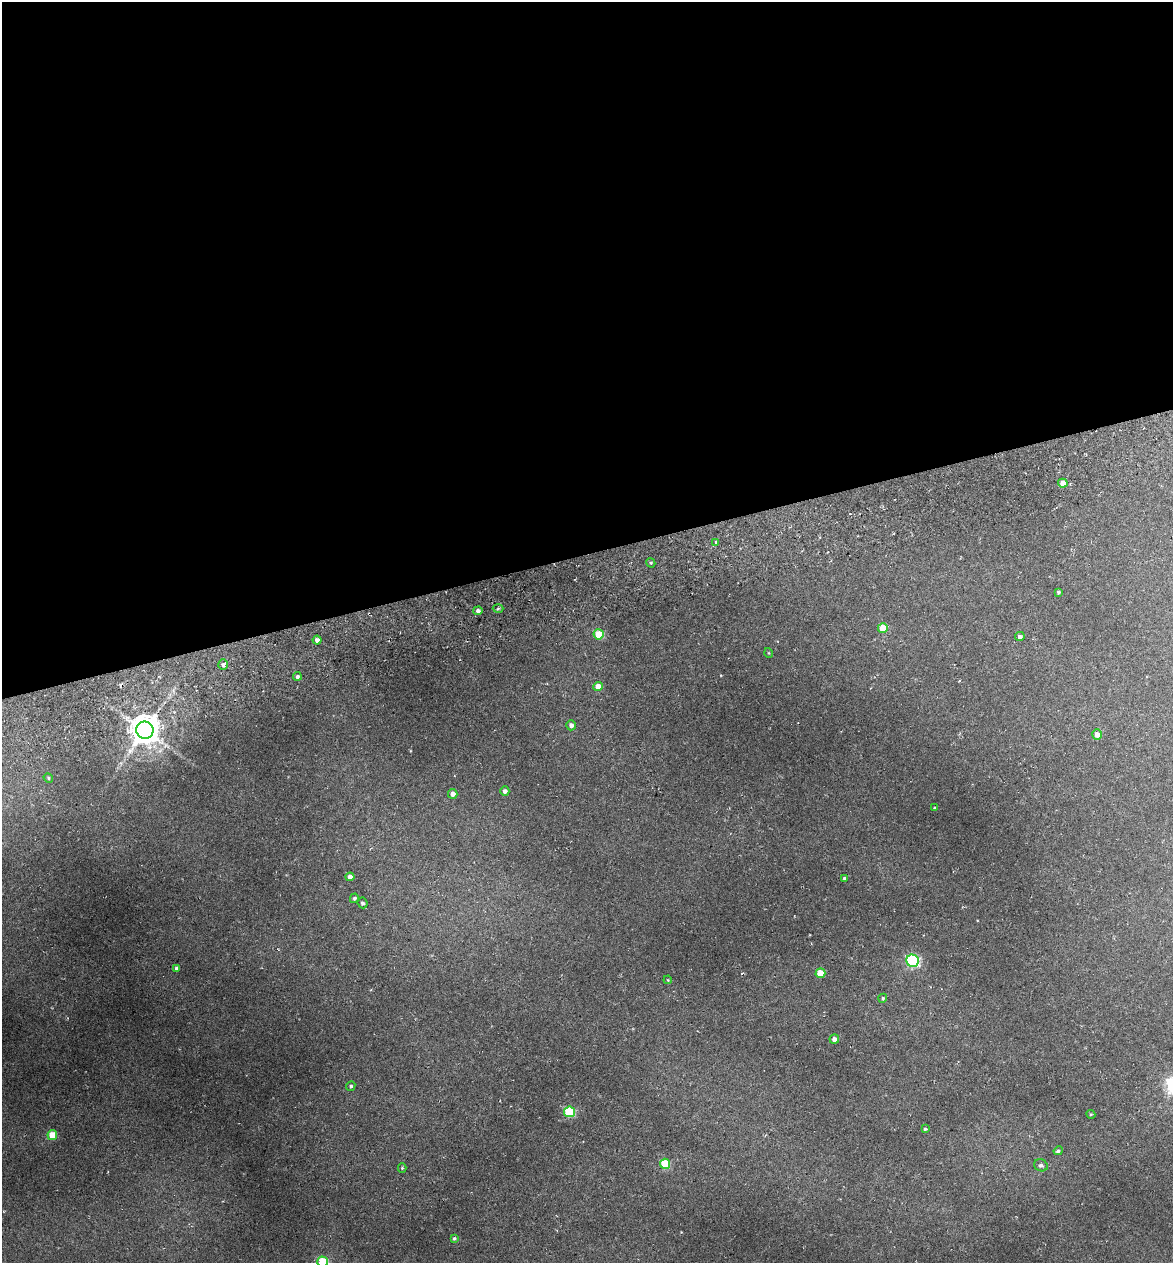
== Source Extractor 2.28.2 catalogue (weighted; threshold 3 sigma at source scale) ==
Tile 2 of 4 x 4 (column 2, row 1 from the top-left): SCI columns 1315-2485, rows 3858-5118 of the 4922 x 5194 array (HDU 1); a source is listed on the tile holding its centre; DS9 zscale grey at full resolution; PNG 1175 x 1265 px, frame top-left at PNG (2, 2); each listed source drawn as its Kron ellipse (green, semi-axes under 4 px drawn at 4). Shown black and unused: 44% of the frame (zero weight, under 3 of 6 exposures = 5% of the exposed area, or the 3 px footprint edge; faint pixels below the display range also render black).
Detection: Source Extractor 2.28.2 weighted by HDU 2 'WHT'; one run over the whole footprint, this tile lists its part. Background 0.045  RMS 0.0048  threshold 0.0197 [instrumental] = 3 sigma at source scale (4.09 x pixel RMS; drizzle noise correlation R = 1.36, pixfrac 0.8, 0.0396/0.0396 arcsec/px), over >= 5 px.
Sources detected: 42; all 42 listed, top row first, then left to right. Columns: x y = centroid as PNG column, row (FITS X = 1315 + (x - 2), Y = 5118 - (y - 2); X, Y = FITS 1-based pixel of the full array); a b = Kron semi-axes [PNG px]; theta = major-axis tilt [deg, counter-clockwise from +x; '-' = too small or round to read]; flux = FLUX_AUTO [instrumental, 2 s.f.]
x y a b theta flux
1063 483 5 4 - 3
716 542 4 4 - 0.69
651 563 5 3 - 0.54
1058 592 3 3 - 0.68
498 609 5 3 - 0.58
478 611 4 4 - 1.5
883 628 5 5 - 8.9
599 634 5 5 - 14
1020 637 5 4 - 1.6
317 640 4 4 - 2
769 653 5 3 - 0.39
223 665 5 4 - 1.3
297 676 4 4 - 1.1
598 686 5 4 - 4.9
571 725 5 5 - 1.8
145 730 9 8 - 980
1097 735 5 5 - 3.1
48 778 5 4 - 0.56
505 791 4 4 - 1.8
453 794 5 4 - 2.2
935 808 3 2 - 0.44
350 877 4 4 - 2.8
844 878 4 3 - 0.68
354 898 5 4 - 0.98
362 903 5 5 - 1.3
913 961 6 6 - 69
177 969 4 4 - 2.4
820 973 5 5 - 11
668 980 4 3 - 0.36
883 998 5 4 - 0.77
834 1039 5 4 - 2.1
351 1086 5 4 - 0.76
569 1112 5 5 - 32
1091 1114 5 4 - 0.54
925 1129 4 4 - 0.67
52 1135 5 5 - 11
1058 1151 5 3 - 0.73
665 1164 5 5 - 21
1041 1165 7 6 - 1.2
402 1168 5 4 - 0.52
454 1238 4 3 - 0.7
323 1262 5 5 - 26
Isophote crosses this tile's border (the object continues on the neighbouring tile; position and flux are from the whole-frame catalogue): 1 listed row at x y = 323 1262